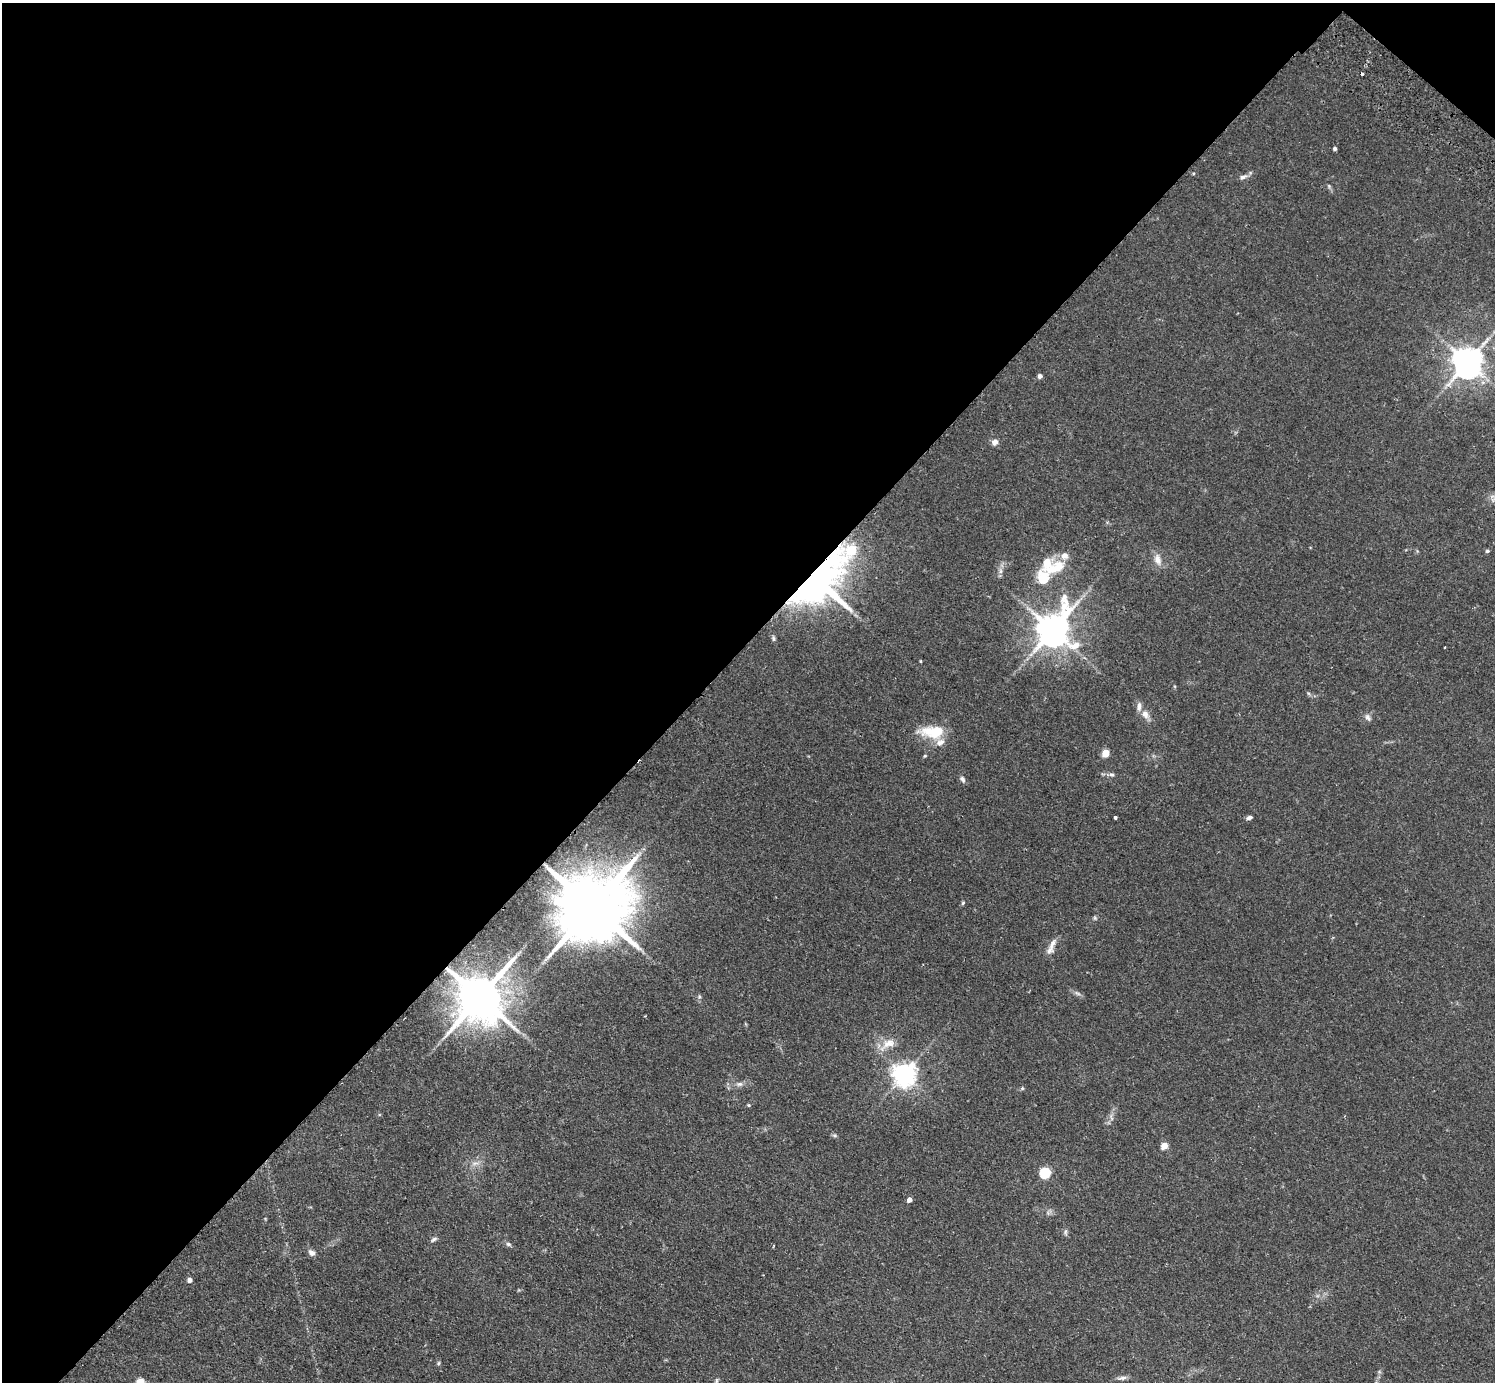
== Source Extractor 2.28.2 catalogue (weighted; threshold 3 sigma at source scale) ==
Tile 2 of 4 x 4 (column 2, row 1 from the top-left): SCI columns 1533-3025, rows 4483-5862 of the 6053 x 6064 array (HDU 1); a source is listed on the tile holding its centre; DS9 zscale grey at full resolution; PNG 1497 x 1384 px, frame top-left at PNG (2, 3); no overlay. Shown black and unused: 47% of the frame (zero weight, under 2 of 3 exposures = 3% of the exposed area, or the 3 px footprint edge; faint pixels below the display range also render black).
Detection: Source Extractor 2.28.2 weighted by HDU 2 'WHT'; one run over the whole footprint, this tile lists its part. Background 0.0814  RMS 0.0058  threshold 0.026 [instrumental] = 3 sigma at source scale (4.5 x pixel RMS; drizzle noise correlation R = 1.50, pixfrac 1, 0.05/0.05 arcsec/px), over >= 5 px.
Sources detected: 57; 1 cosmic-ray / hot-pixel residue — not listed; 6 inside a brighter listed object's ellipse — not listed separately; the other 50 listed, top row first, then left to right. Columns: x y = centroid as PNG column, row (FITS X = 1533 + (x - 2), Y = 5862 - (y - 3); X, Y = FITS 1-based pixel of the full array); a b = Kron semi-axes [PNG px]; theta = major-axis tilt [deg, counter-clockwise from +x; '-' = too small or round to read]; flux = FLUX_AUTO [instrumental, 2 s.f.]
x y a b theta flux
1335 149 4 3 - 1.4
1193 173 5 3 - 0.53
1243 177 9 6 22 2
1468 362 9 8 - 960
1040 376 4 4 - 2.2
995 442 8 7 - 2.6
1487 551 5 4 - 0.79
1158 560 15 9 -66 4.5
1058 566 16 15 - 9.4
1001 571 7 5 90 1.6
1043 578 23 14 90 15
819 581 61 38 44 200
1053 630 12 9 61 1200
773 638 8 4 -83 1
920 661 4 3 - 0.48
1145 714 12 8 -62 3.9
1368 717 10 7 -60 1.9
934 731 31 13 2 18
1105 753 5 5 - 15
925 756 4 4 - 0.64
1111 775 7 5 -2 1.3
962 779 9 5 -61 1.4
1115 818 3 3 - 1.3
1249 818 7 4 21 1.6
963 903 6 4 48 0.7
592 907 23 17 45 6200
1095 918 6 4 -72 0.73
1052 944 21 8 70 4.3
1077 993 10 4 -30 1.5
480 997 14 12 53 2700
699 997 6 4 72 0.84
888 1044 25 10 32 7.4
904 1074 7 7 - 470
739 1084 10 6 9 1.9
1022 1088 5 5 - 0.73
749 1105 4 4 - 0.64
1111 1118 9 3 -69 0.94
835 1135 8 3 -19 0.88
1164 1146 5 4 - 9.9
1045 1173 5 5 - 48
909 1200 4 4 - 3.6
1066 1232 8 4 81 1.1
434 1239 8 5 39 1.3
508 1244 7 5 -17 1.3
312 1253 9 7 -38 2.3
190 1280 5 4 - 2.4
438 1363 6 4 88 0.76
1122 1378 15 5 8 2
716 1380 8 4 89 1.1
140 1382 5 5 - 19
Overlapping masked pixels (flux is a lower limit): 3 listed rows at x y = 819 581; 592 907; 480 997
Isophote crosses this tile's border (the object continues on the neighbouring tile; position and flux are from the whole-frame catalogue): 1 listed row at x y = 140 1382